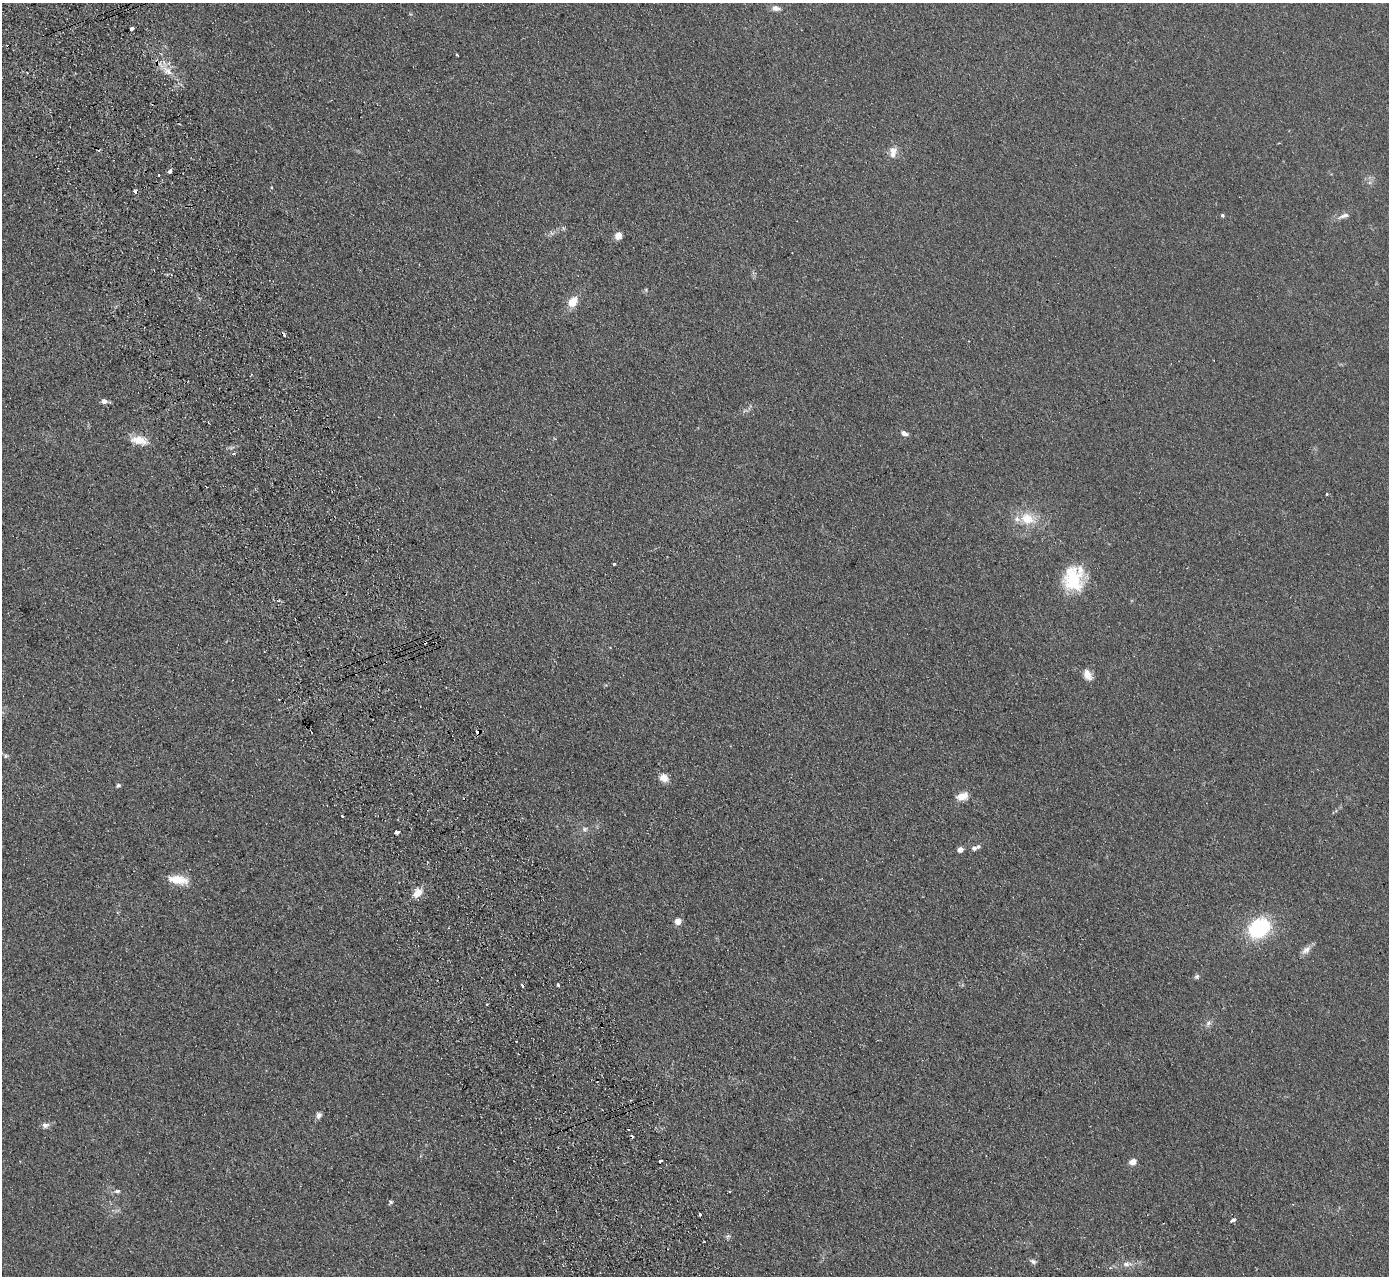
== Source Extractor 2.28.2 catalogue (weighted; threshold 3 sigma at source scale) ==
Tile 11 of 4 x 4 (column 3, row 3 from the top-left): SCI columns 2831-4217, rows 1456-2729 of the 5659 x 5589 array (HDU 1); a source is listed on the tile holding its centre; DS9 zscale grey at full resolution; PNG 1391 x 1278 px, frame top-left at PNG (2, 3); no overlay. Shown black and unused: <1% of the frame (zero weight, under 2 of 3 exposures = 3% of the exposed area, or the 3 px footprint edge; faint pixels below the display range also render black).
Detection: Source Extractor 2.28.2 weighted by HDU 2 'WHT'; one run over the whole footprint, this tile lists its part. Background 0.126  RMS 0.012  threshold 0.0538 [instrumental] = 3 sigma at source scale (4.5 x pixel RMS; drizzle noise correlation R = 1.50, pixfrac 1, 0.05/0.05 arcsec/px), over >= 5 px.
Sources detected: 70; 11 cosmic-ray / hot-pixel residue — not listed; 3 inside a brighter listed object's ellipse — not listed separately; the other 56 listed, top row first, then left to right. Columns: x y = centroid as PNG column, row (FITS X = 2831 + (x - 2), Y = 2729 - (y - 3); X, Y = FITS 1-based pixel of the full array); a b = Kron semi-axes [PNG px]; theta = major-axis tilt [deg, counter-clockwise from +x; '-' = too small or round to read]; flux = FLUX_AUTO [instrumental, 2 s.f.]
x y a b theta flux
776 8 11 7 -3 5.4
131 29 4 3 - 16
457 55 3 2 - 1.4
168 71 12 8 -48 9.6
27 73 3 2 - 1.1
893 152 16 10 85 9.8
170 171 4 3 - 7.3
271 187 4 3 - 1.1
1222 215 5 4 - 1.7
1344 216 17 6 20 6
563 228 6 4 -72 1.6
618 236 6 6 - 11
646 290 5 4 - 1.4
573 302 12 9 58 16
104 401 7 6 - 4.7
904 433 8 6 -27 4.3
139 440 23 11 -11 16
233 453 3 3 - 16
1327 494 3 3 - 1.9
1027 519 19 14 -22 25
614 564 3 3 - 5.3
1074 578 29 23 81 57
1087 675 11 7 -56 12
279 699 3 2 - 1
478 732 6 4 -30 5
6 756 6 5 - 2
664 778 11 9 -37 9.6
118 785 6 5 - 2
963 796 12 7 15 14
342 816 3 3 - 2.8
585 829 8 7 - 3.6
397 832 5 4 - 12
974 848 6 5 - 3.8
960 850 5 4 - 7.8
180 880 20 13 -19 18
417 893 14 9 41 11
678 921 5 4 - 15
1259 928 21 16 37 89
1306 950 14 8 37 6.7
1197 976 7 6 - 2.4
558 985 3 3 - 3
1209 1023 8 6 42 3.7
516 1041 3 2 - 1.5
318 1115 7 6 - 4.7
45 1125 9 7 1 4.6
661 1161 3 2 - 2.6
1133 1162 5 5 - 14
117 1191 9 5 7 3.1
730 1192 3 2 - 1.9
390 1202 5 5 - 2.1
700 1214 4 3 - 6.8
1232 1220 5 3 - 13
728 1236 8 6 55 2.5
704 1242 3 2 - 1.5
1033 1261 9 5 -27 3
1127 1264 12 6 3 6.1
Overlapping masked pixels (flux is a lower limit): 1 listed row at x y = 478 732